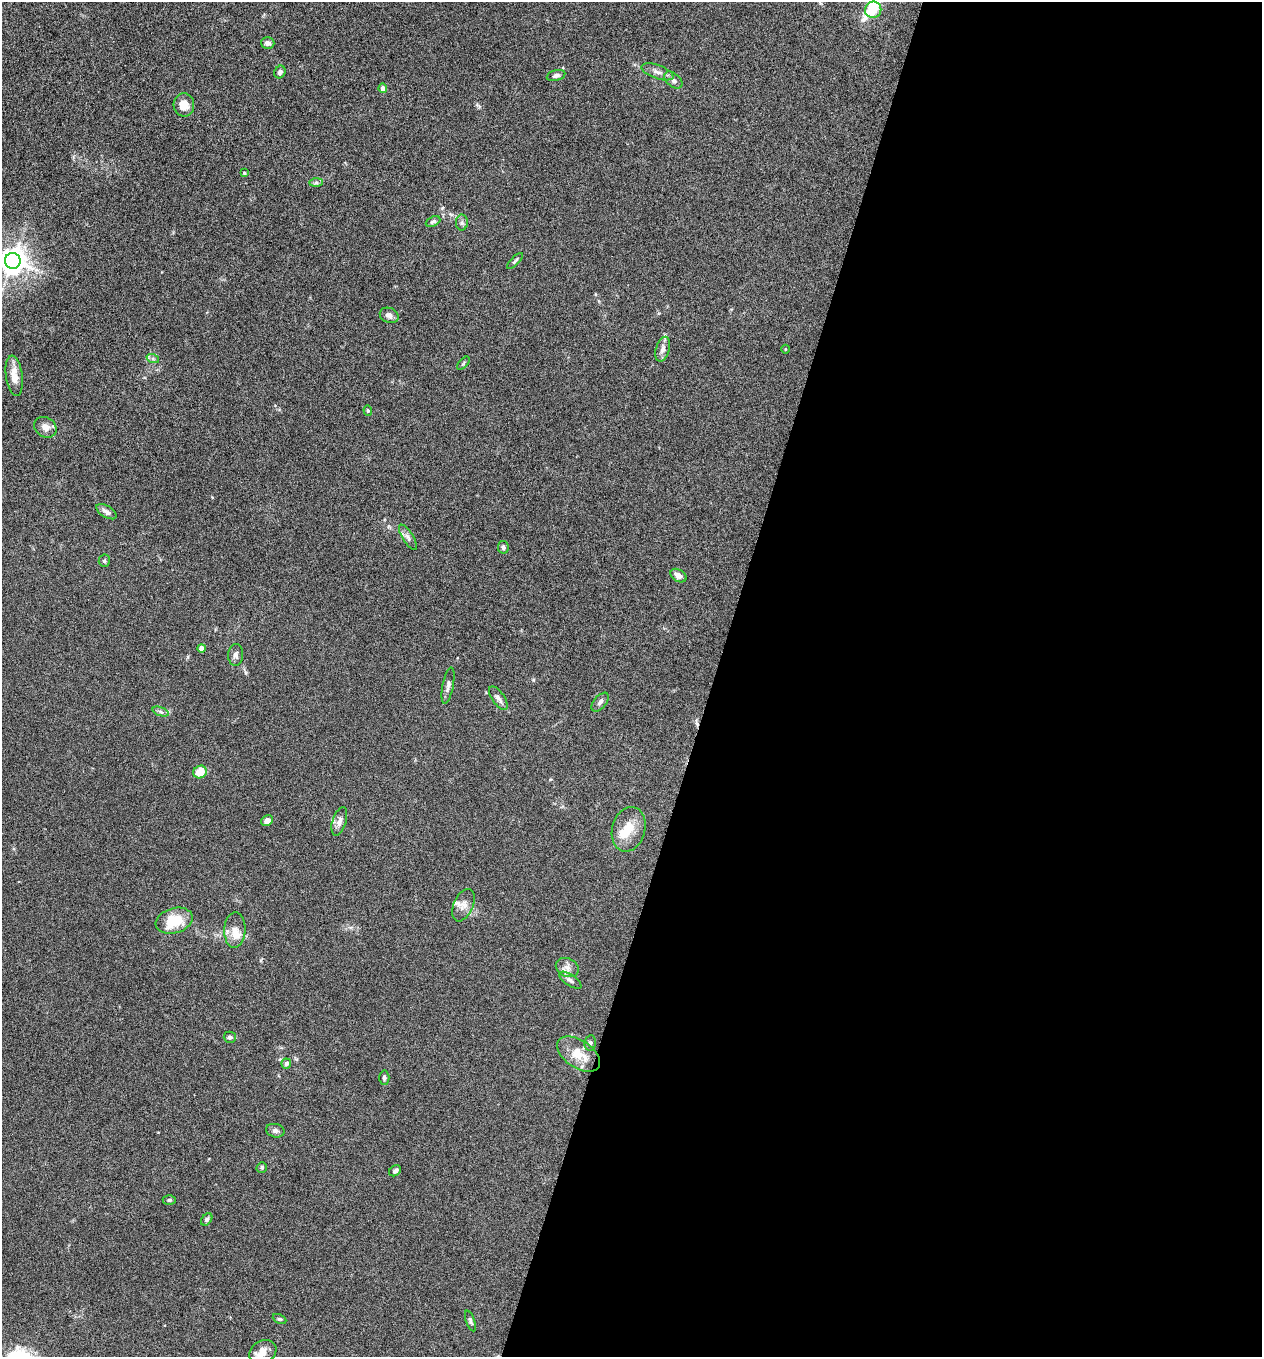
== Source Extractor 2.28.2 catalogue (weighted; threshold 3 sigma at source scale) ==
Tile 12 of 4 x 4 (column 4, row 3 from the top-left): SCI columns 3920-5179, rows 1366-2720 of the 5448 x 5438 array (HDU 1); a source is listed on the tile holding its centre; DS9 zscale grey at full resolution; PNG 1264 x 1359 px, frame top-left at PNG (2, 2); each listed source drawn as its Kron ellipse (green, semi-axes under 4 px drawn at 4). Shown black and unused: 44% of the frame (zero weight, under 5 of 9 exposures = <1% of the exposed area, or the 3 px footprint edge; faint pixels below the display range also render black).
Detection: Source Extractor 2.28.2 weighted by HDU 2 'WHT'; one run over the whole footprint, this tile lists its part. Background 0.0659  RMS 0.0032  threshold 0.0131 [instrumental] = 3 sigma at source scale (4.09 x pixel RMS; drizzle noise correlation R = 1.36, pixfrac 0.8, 0.05/0.05 arcsec/px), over >= 5 px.
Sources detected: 61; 6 inside a brighter listed object's ellipse — not listed separately; the other 55 listed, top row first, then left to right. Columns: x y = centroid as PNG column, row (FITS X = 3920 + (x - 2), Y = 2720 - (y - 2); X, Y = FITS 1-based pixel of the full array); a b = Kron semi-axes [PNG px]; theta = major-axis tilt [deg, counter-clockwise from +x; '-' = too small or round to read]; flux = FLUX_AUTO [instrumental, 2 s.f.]
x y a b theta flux
873 10 8 8 - 5
268 43 7 5 -16 1.2
280 72 6 5 - 0.89
657 72 17 6 -19 1.8
556 76 9 5 15 0.82
673 80 10 6 -39 1.2
383 88 5 4 - 2
184 105 11 10 - 2.7
244 173 4 4 - 0.35
316 183 7 4 1 0.5
433 221 7 5 25 0.68
462 222 8 6 -90 0.74
13 261 8 8 - 330
515 261 10 3 45 0.51
389 315 9 7 -25 1.3
663 349 13 6 73 1.5
785 349 4 3 - 0.24
153 359 6 4 -19 0.52
463 363 8 3 46 0.37
14 376 20 8 -82 3.8
368 410 5 4 - 0.35
45 427 12 9 -33 2.1
106 512 11 5 -31 1.3
408 537 15 5 -58 1.1
503 547 6 5 - 0.58
104 561 6 5 - 0.54
678 576 8 6 -32 1.7
201 648 4 4 - 2
236 655 11 7 87 1.1
448 686 18 5 79 1.2
498 698 14 6 -55 1.3
600 702 11 6 49 0.98
161 712 8 4 -19 0.64
200 772 7 6 - 5.8
267 821 6 5 - 1.8
339 821 15 7 72 1.5
629 829 23 16 75 5.9
463 905 17 9 66 2.3
174 921 19 12 16 9.3
235 930 18 10 88 3
567 967 12 9 -25 1.7
570 980 12 5 -34 1
230 1037 6 5 - 0.75
590 1043 8 5 81 0.67
579 1054 24 13 -34 5.5
286 1064 5 5 - 0.97
384 1078 7 5 -86 0.63
275 1131 9 6 -12 0.94
262 1167 5 5 - 0.5
395 1171 6 5 - 0.81
169 1200 6 4 -1 0.48
207 1219 7 5 52 0.67
279 1319 7 4 -25 0.45
470 1321 11 4 -71 0.64
263 1352 14 11 30 2.9
Isophote crosses this tile's border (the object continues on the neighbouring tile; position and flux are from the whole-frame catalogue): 2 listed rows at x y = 13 261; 263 1352